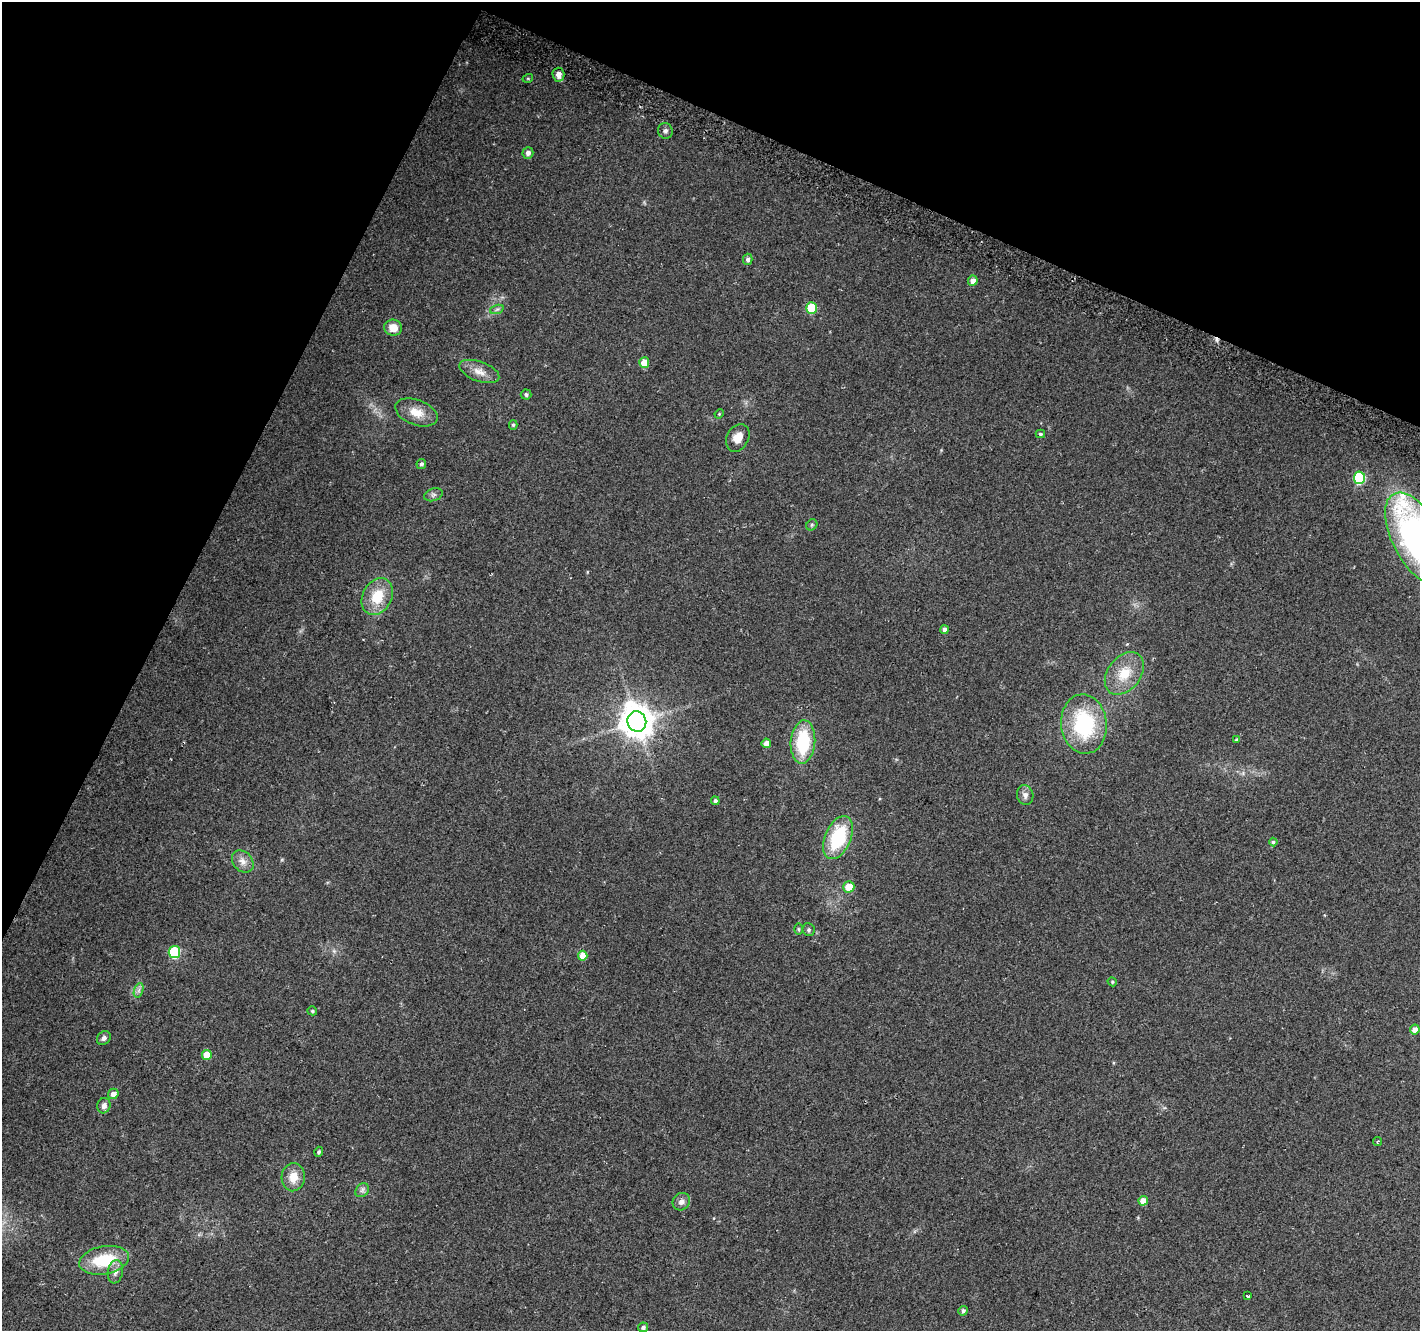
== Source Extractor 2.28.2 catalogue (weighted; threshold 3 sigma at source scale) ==
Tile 2 of 4 x 4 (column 2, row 1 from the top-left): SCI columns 1441-2858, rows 4288-5616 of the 5709 x 5850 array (HDU 1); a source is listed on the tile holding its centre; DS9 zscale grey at full resolution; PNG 1422 x 1333 px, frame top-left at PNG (2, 2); each listed source drawn as its Kron ellipse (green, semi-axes under 4 px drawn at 4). Shown black and unused: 23% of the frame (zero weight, under 2 of 3 exposures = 2% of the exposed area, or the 3 px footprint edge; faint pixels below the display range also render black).
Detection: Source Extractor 2.28.2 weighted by HDU 2 'WHT'; one run over the whole footprint, this tile lists its part. Background 0.0558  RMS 0.011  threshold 0.0496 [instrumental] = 3 sigma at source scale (4.5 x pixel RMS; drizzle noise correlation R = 1.50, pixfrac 1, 0.0396/0.0396 arcsec/px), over >= 5 px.
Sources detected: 61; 1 cosmic-ray / hot-pixel residue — neither listed nor drawn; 1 inside a brighter listed object's ellipse — not listed separately; the other 59 listed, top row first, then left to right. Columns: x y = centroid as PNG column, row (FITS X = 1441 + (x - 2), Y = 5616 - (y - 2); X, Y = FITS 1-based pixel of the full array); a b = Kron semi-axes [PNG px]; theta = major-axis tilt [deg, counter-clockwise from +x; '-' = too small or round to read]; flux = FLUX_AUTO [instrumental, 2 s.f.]
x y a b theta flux
558 75 7 6 - 5.6
528 78 5 3 - 1
665 131 8 7 - 3.4
528 153 6 5 - 4.8
748 259 5 5 - 3.2
973 281 5 5 - 6.7
811 308 6 5 - 33
497 309 7 4 19 2.2
393 328 9 8 - 14
644 363 5 5 - 16
479 371 21 10 -20 11
526 394 5 5 - 2.8
416 412 22 12 -21 16
719 414 5 4 - 1.1
513 425 5 4 - 1.6
1040 434 5 4 - 1.7
738 438 15 11 61 11
421 464 5 4 - 2.9
1359 478 6 5 - 83
433 495 9 6 18 3
812 525 6 5 - 1.6
1417 539 51 24 -62 380
377 597 19 14 62 29
945 630 4 4 - 5
1124 673 24 16 52 27
637 722 10 9 - 1900
1084 724 30 23 -84 90
1237 740 4 4 - 1.8
803 742 21 12 86 60
766 743 5 4 - 6.8
1025 795 10 8 -77 5.3
715 801 4 4 - 2.6
838 838 23 13 67 65
1273 842 4 4 - 1.6
243 861 12 9 -48 7.6
849 887 5 5 - 15
798 929 6 4 -89 1.3
809 930 6 6 - 2.3
174 952 6 5 - 74
583 956 5 4 - 13
1112 982 5 4 - 1.4
139 990 7 4 71 2.9
312 1011 5 4 - 1.8
1415 1030 5 4 - 7.2
104 1038 7 6 - 3.6
207 1055 5 5 - 18
113 1094 5 5 - 6.5
104 1106 8 6 74 5.1
1378 1141 5 3 - 1.2
319 1152 5 4 - 2.2
293 1177 14 11 85 15
362 1190 8 6 46 3.2
1143 1201 5 4 - 13
681 1202 9 8 - 5.3
104 1260 25 14 11 46
115 1272 11 7 80 5.8
1247 1296 3 2 - 1.3
963 1311 5 4 - 2.7
643 1327 5 5 - 3.1
Overlapping masked pixels (flux is a lower limit): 1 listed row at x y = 637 722
Isophote crosses this tile's border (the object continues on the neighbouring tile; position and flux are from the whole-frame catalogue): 1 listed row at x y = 1417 539